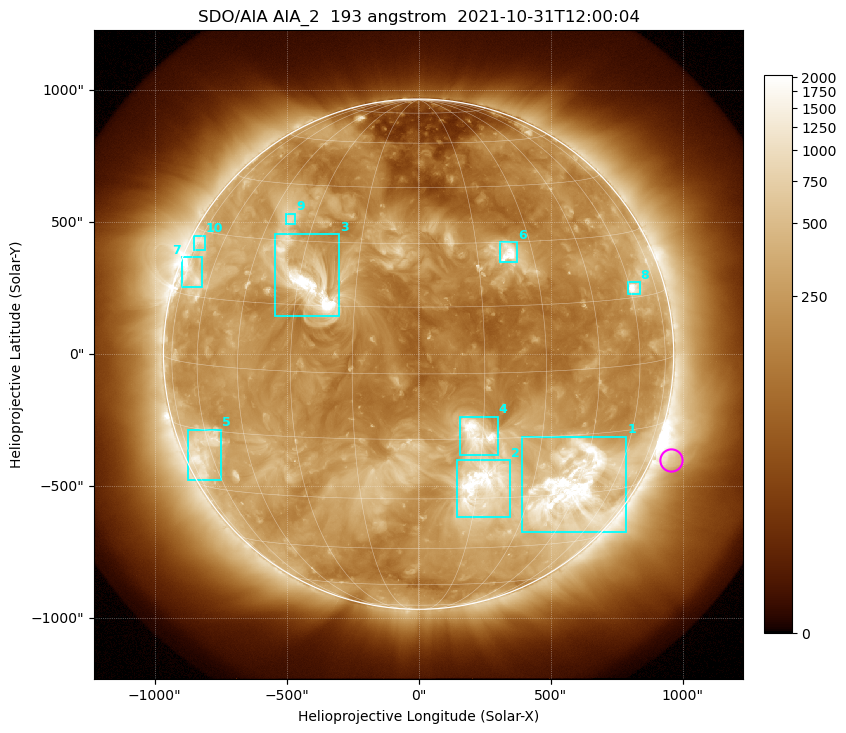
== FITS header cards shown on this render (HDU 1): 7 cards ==
TELESCOP= 'SDO/AIA '           / For AIA: SDO/AIA
INSTRUME= 'AIA_2   '           / For AIA: AIA_ATA1, AIA_ATA2, AIA_ATA3 or AIA_AT
WAVELNTH=                  193 / [angstrom] Wavelength
WAVEUNIT= 'angstrom'           / Wavelength unit: angstrom
DATE-OBS= '2021-10-31T12:00:04.844' / [ISO] Date when observation started; ISO 8
CTYPE1  = 'HPLN-TAN'           / CTYPE1: HPLN
CTYPE2  = 'HPLT-TAN'           / CTYPE2: HPLT

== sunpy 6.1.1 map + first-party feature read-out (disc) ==
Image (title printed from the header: SDO/AIA AIA_2  193 angstrom  2021-10-31T12:00:04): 1024 x 1024 px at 2.4 arcsec/px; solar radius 967 arcsec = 403 px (full disc in frame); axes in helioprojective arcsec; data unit not stated in the header (colour bar unlabelled)
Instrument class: DISC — disc imager (sunpy class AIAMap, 193 A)
Bright regions (active regions / flare kernels): reference = the median radial profile (limb darkening/brightening removed); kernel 9 px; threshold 5 sigma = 520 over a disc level ~221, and >= 1.15x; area >= 12 px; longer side >= 10 px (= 24 arcsec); searched inside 0.97 R_sun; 10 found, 10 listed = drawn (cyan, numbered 1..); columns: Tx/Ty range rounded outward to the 5 arcsec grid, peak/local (2 s.f.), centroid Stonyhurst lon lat
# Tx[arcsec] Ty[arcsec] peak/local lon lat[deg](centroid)
1 390..790 -675..-310 13 +43 -28
2 145..345 -620..-400 13 +16 -27
3 -545..-300 145..455 16 -27 +20
4 155..300 -385..-235 14 +14 -14
5 -875..-745 -475..-285 5.1 -63 -20
6 305..375 345..425 9.3 +23 +27
7 -900..-820 255..370 6.8 -70 +19
8 790..840 225..275 10 +62 +17
9 -505..-465 495..535 3.7 -38 +36
10 -850..-805 390..450 3.9 -74 +27
Off-limb structures (1.02-1.3 R_sun): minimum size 162 px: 6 found; the strongest spans PA ~215..270 deg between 1.02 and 1.3 R_sun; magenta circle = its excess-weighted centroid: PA ~245 deg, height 1.07 R_sun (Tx ~955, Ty ~-400 arcsec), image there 2.3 x the reference